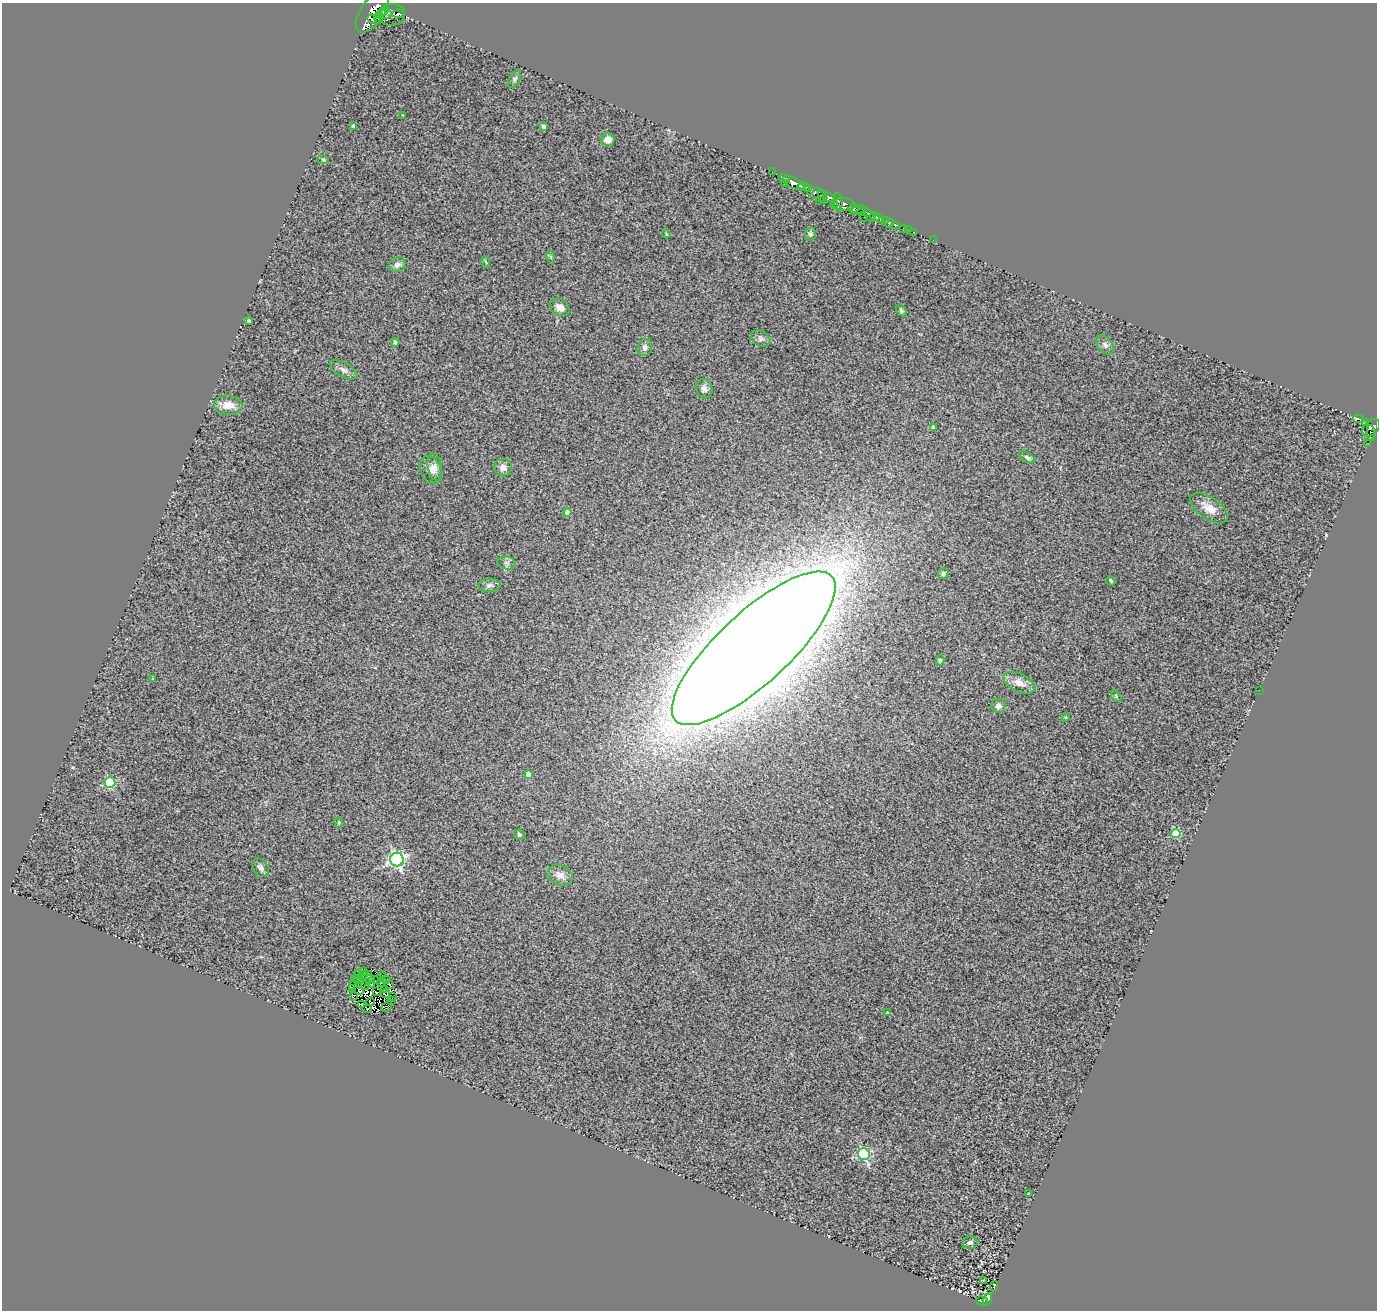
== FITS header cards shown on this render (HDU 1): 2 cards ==
NAXIS1  =                 1375
NAXIS2  =                 1308

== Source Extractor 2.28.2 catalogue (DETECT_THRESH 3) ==
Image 1375 x 1308 px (HDU 1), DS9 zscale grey, 1 PNG px = 1 image px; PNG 1379 x 1312 px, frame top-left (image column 1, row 1308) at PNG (2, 3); each listed source drawn as its Kron ellipse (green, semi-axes under 4 px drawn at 4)
Background 2.16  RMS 0.32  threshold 0.964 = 3 sigma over >= 5 px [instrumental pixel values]
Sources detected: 129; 6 with non-positive FLUX_AUTO (blend fragments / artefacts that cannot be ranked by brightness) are neither listed nor drawn; the other 123 listed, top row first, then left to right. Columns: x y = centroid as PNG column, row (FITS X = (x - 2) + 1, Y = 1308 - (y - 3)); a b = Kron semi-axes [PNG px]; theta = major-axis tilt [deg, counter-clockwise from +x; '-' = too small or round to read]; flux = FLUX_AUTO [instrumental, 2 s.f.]
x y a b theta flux
383 11 5 4 - 2500
372 12 23 11 56 13000
398 14 6 4 -3 1900
384 15 7 4 3 3100
392 15 13 10 14 6000
379 18 6 3 88 1900
372 19 5 3 - 1800
515 79 10 5 63 53
403 115 3 2 - 18
353 126 3 3 - 50
544 126 4 4 - 82
608 139 7 6 - 140
323 159 6 3 -3 24
772 172 2 2 - 36
784 178 5 3 - 270
785 183 2 2 - 150
794 183 11 5 -25 4500
804 187 6 4 -7 1500
809 188 4 3 - 460
816 193 8 5 -4 630
823 197 7 3 -73 770
829 197 6 4 -19 2300
819 200 2 2 - 31
838 202 9 3 -84 1200
844 204 11 6 -4 1800
834 206 2 2 - 22
853 208 5 4 - 2400
857 210 6 3 26 1300
861 212 3 3 - 530
869 215 8 4 -57 1400
864 217 2 2 - 400
875 217 5 3 - 1500
879 218 5 3 - 1400
885 221 3 2 - 35
889 223 5 4 - 270
895 225 3 2 - 480
904 229 4 3 - 340
908 230 3 2 - 52
914 232 3 2 - 41
666 234 4 3 - 24
810 234 6 5 - 45
933 240 2 2 - 42
551 257 6 4 -71 26
486 262 6 3 -70 24
397 265 8 7 - 85
560 307 11 7 -34 160
901 310 6 4 -51 43
249 321 4 3 - 27
761 339 10 7 -32 72
395 342 4 3 - 49
1105 345 10 7 -53 79
645 347 8 7 - 85
343 370 15 7 -28 110
704 389 10 8 -73 90
228 405 14 9 -4 250
1358 419 5 3 - 330
1366 423 4 3 - 690
933 428 4 3 - 87
1371 428 10 7 44 2000
1371 433 8 4 -84 300
1368 443 2 2 - 33
1027 457 9 5 -27 52
435 467 14 7 -80 100
503 468 9 8 - 140
431 470 15 10 -66 150
1209 508 21 11 -35 290
567 512 4 4 - 180
507 563 9 6 -14 77
943 573 5 5 - 50
1111 581 5 2 - 26
490 585 11 7 2 80
754 648 106 35 43 210000
940 660 5 4 - 29
153 678 3 3 - 15
1019 683 17 9 -25 200
1259 690 2 2 - 11
1116 696 6 4 -47 24
998 706 7 7 - 110
1066 717 4 4 - 20
528 774 4 4 - 120
110 782 5 5 - 1700
339 822 5 4 - 29
1176 833 5 4 - 990
519 835 5 5 - 56
397 860 7 7 - 4900
261 868 10 7 -58 83
560 875 13 10 -23 170
363 972 3 2 - 14
359 974 4 3 - 41
363 975 2 2 - 23
367 975 5 2 - 19
382 976 4 3 - 30
355 978 4 3 - 28
369 979 5 2 - 5.4
357 980 4 2 - 37
377 980 4 3 - 36
387 980 4 2 - 28
382 982 5 3 - 40
361 984 5 4 - 15
371 984 3 2 - 15
353 985 3 2 - 20
390 985 3 2 - 26
365 986 4 2 - 73
353 988 4 2 - 23
384 989 2 2 - 15
359 991 4 2 - 23
376 992 4 2 - 19
385 993 4 2 - 12
353 996 4 3 - 33
392 997 3 2 - 1.6
391 1000 3 2 - 35
371 1002 4 3 - 9
361 1005 3 3 - 34
387 1006 6 4 39 82
367 1009 5 2 - 30
887 1013 3 3 - 41
864 1154 6 6 - 2800
1028 1194 3 3 - 35
970 1243 7 6 - 73
983 1280 2 2 - 15
994 1286 5 2 - 12
988 1299 6 4 71 590
982 1301 6 4 -16 590
At the frame edge (FLAGS 8, measured only in part): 1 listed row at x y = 1371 428
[6 non-positive-flux detections neither listed nor drawn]